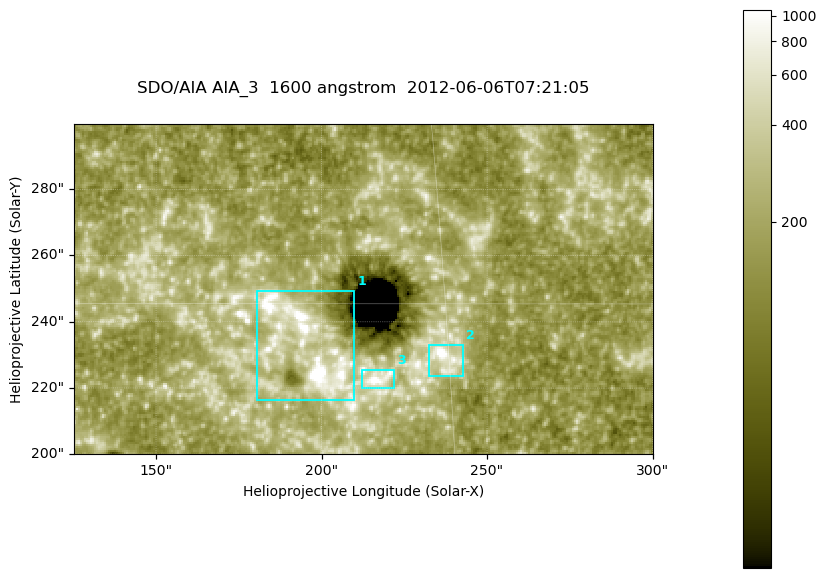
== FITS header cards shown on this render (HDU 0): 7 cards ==
TELESCOP= 'SDO/AIA '
INSTRUME= 'AIA_3   '
WAVELNTH=                 1600
WAVEUNIT= 'angstrom'
DATE-OBS= '2012-06-06T07:21:05.12'
CTYPE1  = 'HPLN-TAN'
CTYPE2  = 'HPLT-TAN'

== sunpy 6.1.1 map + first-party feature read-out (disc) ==
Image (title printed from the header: SDO/AIA AIA_3  1600 angstrom  2012-06-06T07:21:05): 287 x 164 px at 0.609 arcsec/px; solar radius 946 arcsec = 1552 px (partial field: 0.6% of the solar disc is inside the frame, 100% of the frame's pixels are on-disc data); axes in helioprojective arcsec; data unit not stated in the header (colour bar unlabelled)
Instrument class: DISC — disc imager (sunpy class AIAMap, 1600 A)
Bright regions (active regions / flare kernels): reference = the on-disc median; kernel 3 px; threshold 5 sigma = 339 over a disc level ~184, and >= 1.15x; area >= 47 px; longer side >= 3 px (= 1.8 arcsec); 3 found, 3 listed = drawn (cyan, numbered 1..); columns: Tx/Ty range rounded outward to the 2 arcsec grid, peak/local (2 s.f.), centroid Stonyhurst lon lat
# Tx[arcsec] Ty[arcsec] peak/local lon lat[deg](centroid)
1 180..210 216..250 19 +12 +14
2 232..244 224..234 11 +15 +14
3 212..222 220..226 10 +14 +14